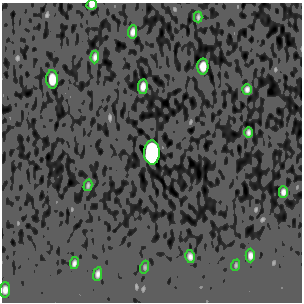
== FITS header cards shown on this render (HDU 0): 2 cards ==
NAXIS1  =                  300
NAXIS2  =                  300

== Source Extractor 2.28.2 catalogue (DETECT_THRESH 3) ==
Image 300 x 300 px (HDU 0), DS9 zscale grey, 1 PNG px = 1 image px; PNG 304 x 304 px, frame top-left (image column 1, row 300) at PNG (2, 3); each listed source drawn as its Kron ellipse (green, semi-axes under 4 px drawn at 4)
Background -6.94e-05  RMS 0.05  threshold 0.149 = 3 sigma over >= 5 px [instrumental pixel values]
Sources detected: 19; all 19 listed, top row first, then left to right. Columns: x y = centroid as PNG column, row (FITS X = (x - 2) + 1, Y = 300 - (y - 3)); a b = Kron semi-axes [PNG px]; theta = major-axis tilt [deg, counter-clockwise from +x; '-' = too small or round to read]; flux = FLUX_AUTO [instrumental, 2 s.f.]
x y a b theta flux
92 5 5 4 - 10
198 17 5 3 - 4.4
133 32 7 4 84 11
95 57 6 4 84 9.3
203 66 8 5 89 24
52 79 9 6 -87 38
143 86 7 4 86 14
247 89 5 4 - 8.5
248 133 5 3 - 6.8
152 152 12 8 89 1000
88 185 6 4 75 4.3
283 192 6 4 89 10
250 256 7 4 90 11
190 257 6 4 -77 11
74 263 6 4 79 8.1
236 265 6 3 72 3.3
145 267 6 4 72 3.9
98 274 7 4 80 9.7
5 290 8 5 87 14
At the frame edge (FLAGS 8, measured only in part): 1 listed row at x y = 92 5